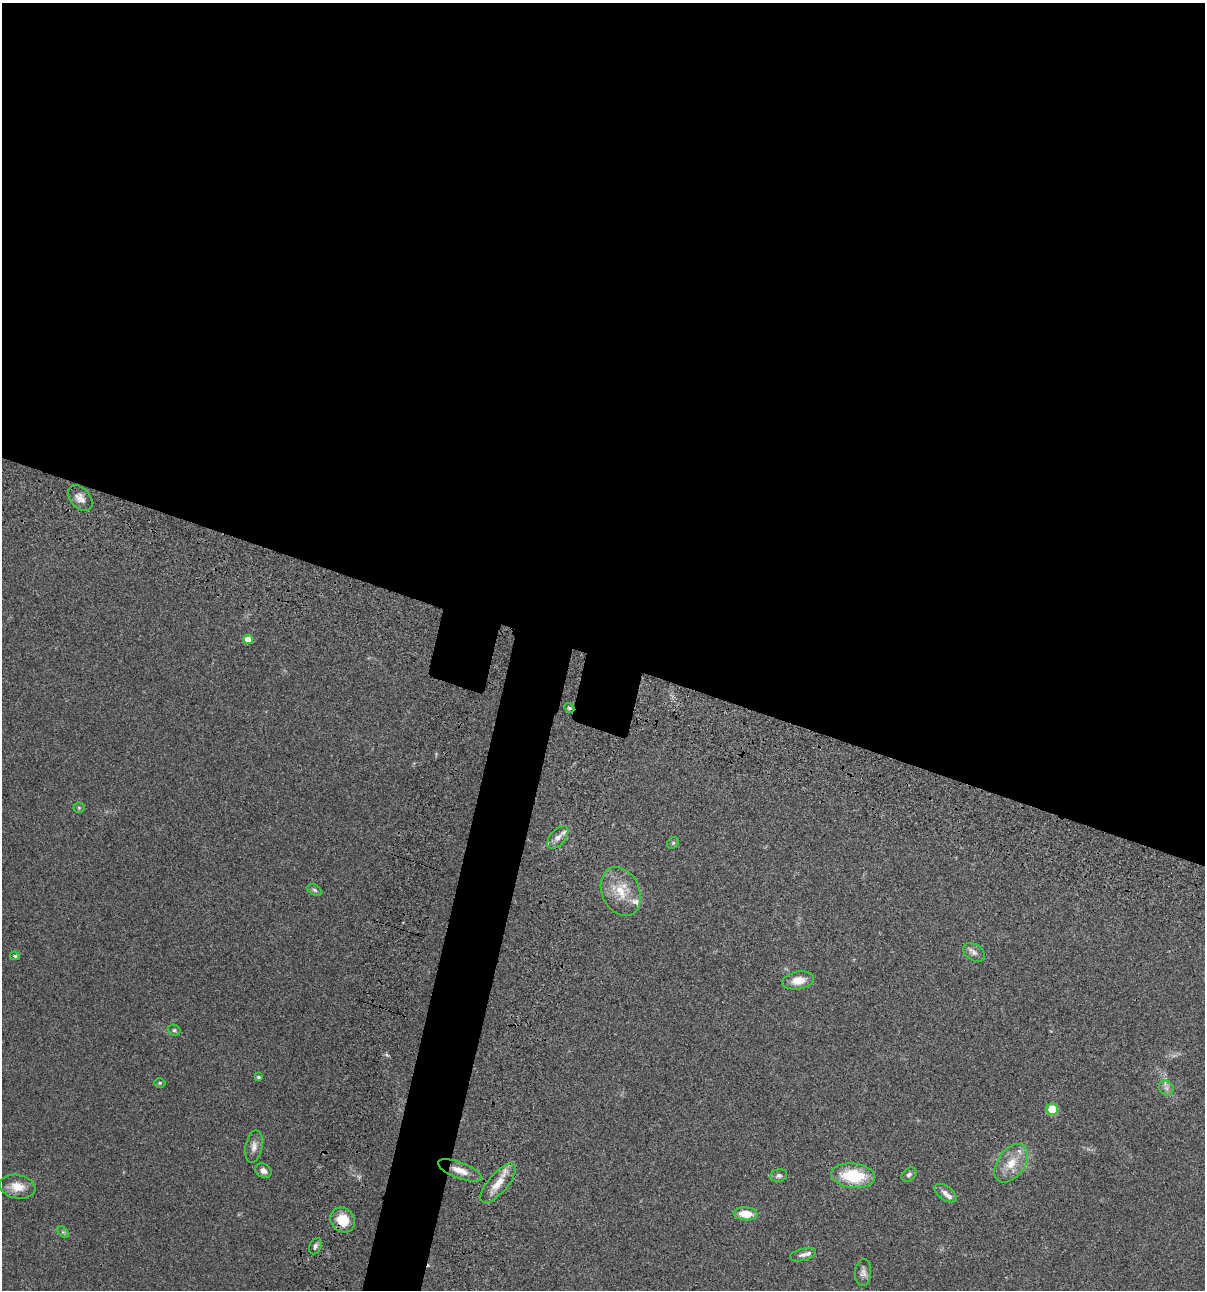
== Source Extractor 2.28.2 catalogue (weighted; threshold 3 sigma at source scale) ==
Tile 3 of 4 x 4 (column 3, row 1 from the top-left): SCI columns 2641-3843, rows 3986-5273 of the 5405 x 5390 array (HDU 1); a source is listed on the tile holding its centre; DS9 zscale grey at full resolution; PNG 1207 x 1292 px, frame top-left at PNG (2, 3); each listed source drawn as its Kron ellipse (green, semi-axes under 4 px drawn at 4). Shown black and unused: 54% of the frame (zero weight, under 3 of 4 exposures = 9% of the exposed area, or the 3 px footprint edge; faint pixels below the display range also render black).
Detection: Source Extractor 2.28.2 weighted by HDU 2 'WHT'; one run over the whole footprint, this tile lists its part. Background 0.0467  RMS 0.0052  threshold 0.0236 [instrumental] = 3 sigma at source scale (4.5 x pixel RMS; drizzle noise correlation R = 1.50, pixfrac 1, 0.05/0.05 arcsec/px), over >= 5 px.
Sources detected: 35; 3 inside a brighter listed object's ellipse — not listed separately; the other 32 listed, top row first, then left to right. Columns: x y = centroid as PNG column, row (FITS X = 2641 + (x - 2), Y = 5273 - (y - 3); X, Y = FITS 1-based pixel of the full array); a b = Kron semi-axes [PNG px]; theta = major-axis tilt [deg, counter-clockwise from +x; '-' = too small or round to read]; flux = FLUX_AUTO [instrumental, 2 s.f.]
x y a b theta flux
80 498 15 10 -47 3.7
248 639 5 4 - 5.8
569 708 5 4 - 0.71
79 808 5 5 - 0.67
558 837 13 7 49 3.1
673 843 6 5 - 0.81
314 890 8 5 -28 0.99
621 891 25 18 -65 12
974 952 12 8 -31 2.4
15 956 5 4 - 0.8
798 980 16 9 9 6.2
174 1030 6 5 - 0.82
258 1077 4 4 - 0.93
160 1083 5 4 - 0.73
1166 1088 8 6 -45 1.8
1052 1109 6 5 - 16
254 1147 16 8 80 3.2
1011 1163 22 13 54 9.8
460 1170 23 8 -21 5.6
263 1171 8 6 -31 2.8
909 1175 8 6 41 1.3
779 1176 8 6 11 1.6
853 1176 22 12 -6 22
498 1183 24 9 50 8.1
17 1187 18 11 -11 7.2
945 1193 12 7 -36 2.4
745 1214 12 6 -4 8
343 1220 13 11 -45 11
63 1232 7 4 -44 0.79
315 1246 8 6 66 1.5
803 1255 13 6 14 1.9
863 1272 13 8 87 2.3
Overlapping masked pixels (flux is a lower limit): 1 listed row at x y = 343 1220